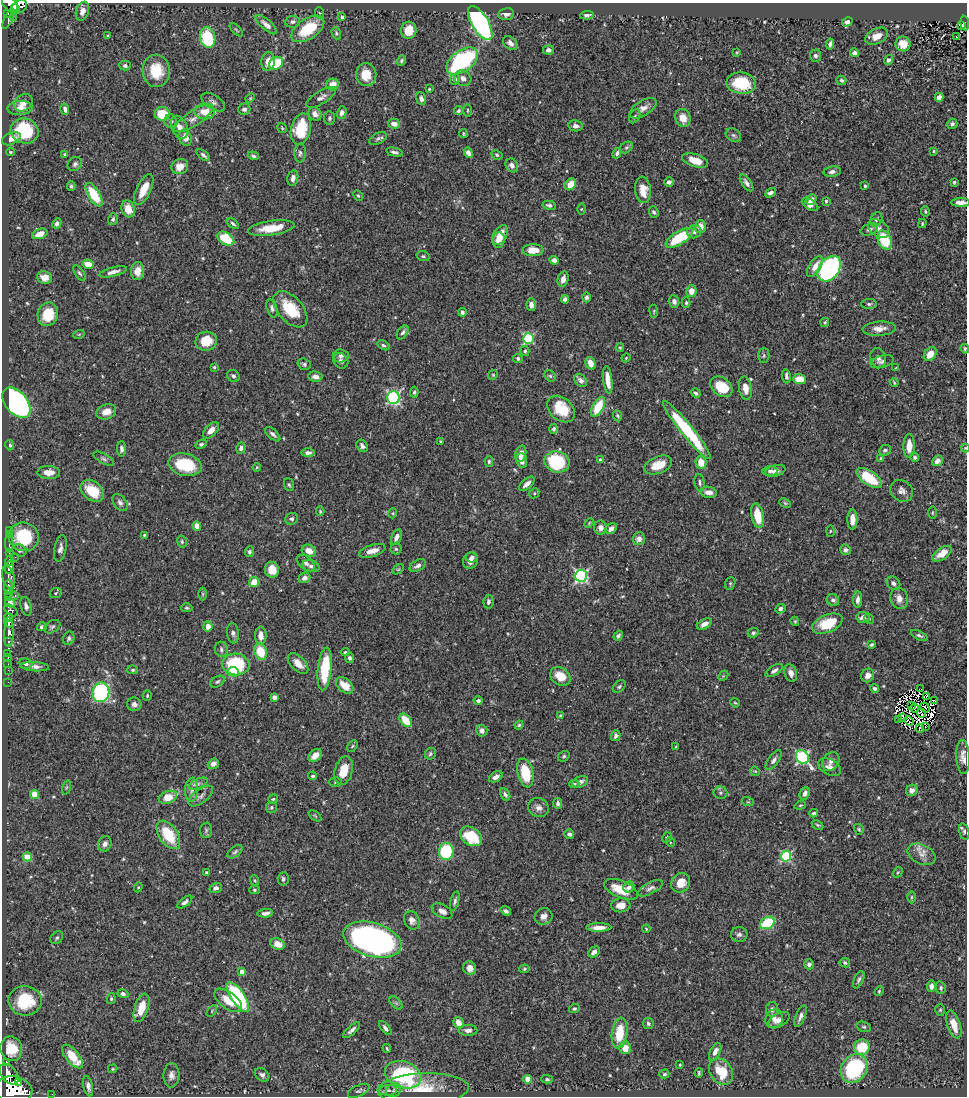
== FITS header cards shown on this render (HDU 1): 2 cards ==
NAXIS1  =                  965
NAXIS2  =                 1094

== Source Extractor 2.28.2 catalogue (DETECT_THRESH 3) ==
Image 965 x 1094 px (HDU 1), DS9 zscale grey, 1 PNG px = 1 image px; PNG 969 x 1098 px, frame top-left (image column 1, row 1094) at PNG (2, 3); each listed source drawn as its Kron ellipse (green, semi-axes under 4 px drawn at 4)
Background 0.45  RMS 0.021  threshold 0.0622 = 3 sigma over >= 5 px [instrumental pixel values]
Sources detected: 556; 6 with non-positive FLUX_AUTO (blend fragments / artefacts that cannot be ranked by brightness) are neither listed nor drawn; of the other 550, the 500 brightest by FLUX_AUTO listed and drawn (50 fainter detections omitted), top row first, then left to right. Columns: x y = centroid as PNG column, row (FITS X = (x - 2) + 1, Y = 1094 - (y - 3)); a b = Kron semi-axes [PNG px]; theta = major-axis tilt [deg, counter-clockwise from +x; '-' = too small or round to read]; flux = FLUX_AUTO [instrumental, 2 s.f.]
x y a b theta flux
10 4 9 6 -37 380
19 7 8 6 31 350
15 9 5 3 - 170
82 11 9 6 73 9.3
8 13 3 2 - 46
320 13 6 3 -69 1.5
506 14 8 6 9 6.5
587 15 7 4 7 4
342 17 4 3 - 2.2
13 18 2 2 - 4.4
8 19 11 3 65 130
293 22 7 6 - 4.2
847 22 5 4 - 4.3
480 23 19 8 -59 360
965 23 7 4 -84 71
266 25 13 5 -40 8.1
962 25 4 2 - 16
308 29 19 10 33 61
236 30 8 3 -45 1.8
409 30 8 7 - 23
336 33 6 4 -72 2.4
108 36 3 3 - 1.7
877 36 12 7 25 14
956 37 3 2 - 2.4
208 38 10 7 -78 78
510 43 8 5 -43 6.2
830 44 5 3 - 4
903 44 7 7 - 16
548 50 5 4 - 5.7
737 52 3 3 - 1.4
854 53 4 4 - 4.7
815 56 6 5 - 4.5
401 60 5 4 - 2.2
888 60 5 4 - 3.6
268 61 9 6 83 14
462 61 18 10 37 220
276 63 7 6 - 50
125 65 5 5 - 3.4
156 71 16 13 -87 37
366 74 11 10 - 23
463 78 9 7 -26 6.2
455 79 6 5 - 2.9
841 80 5 4 - 2.4
741 83 15 10 -7 50
333 84 6 5 - 17
429 89 3 3 - 1.7
321 97 17 6 32 7.5
939 97 4 4 - 8.6
250 98 5 4 - 1.4
421 99 6 4 -68 5.5
213 102 13 7 -34 5.8
23 103 10 8 37 8.8
20 108 12 7 2 11
643 108 15 7 32 9.7
65 109 6 4 -75 4.1
244 109 6 6 - 4.2
468 110 6 3 90 1.5
458 111 4 4 - 2.5
205 112 10 7 -3 21
342 113 6 5 - 4.7
162 114 7 7 - 38
315 114 7 6 - 7.7
635 116 7 5 61 2.5
194 118 22 7 33 14
329 118 7 5 -84 3
683 118 9 7 -69 16
171 121 7 6 - 4.1
394 124 6 5 - 9.7
952 124 5 5 - 4
576 126 7 5 -10 5.1
179 127 12 7 -65 10
282 128 5 3 - 1.5
301 129 16 10 77 60
25 131 14 12 -22 75
463 134 4 2 - 1.3
733 135 8 6 -32 3.3
185 138 8 6 -69 13
378 138 9 5 27 4
11 139 10 6 24 9
626 147 7 5 33 2.9
934 151 3 3 - 1.5
10 152 4 3 - 1.6
394 152 8 4 -13 4.2
300 153 9 6 89 4
468 153 5 4 - 6.6
617 153 5 3 - 3.1
65 154 4 3 - 1.8
203 155 8 3 -39 3.6
497 155 6 4 -29 2.2
253 156 5 4 - 2.7
695 160 13 6 -19 20
75 164 8 6 40 3.8
512 165 7 6 - 6.4
180 167 8 7 - 16
832 172 8 5 10 5
293 178 8 5 78 6.1
669 182 5 5 - 4.4
954 182 3 3 - 2.2
747 183 9 4 -55 5.4
570 184 6 5 - 20
71 186 4 4 - 2.3
865 186 3 3 - 1.8
144 190 17 7 64 25
643 190 13 8 -83 18
770 193 5 4 - 4.9
94 195 13 6 -59 51
358 196 6 4 -61 1.8
811 200 6 5 - 8.6
826 201 4 4 - 2.2
961 203 9 4 0 8
549 205 7 4 -11 4.2
810 205 9 5 -32 11
128 209 8 6 -72 17
581 209 6 4 89 1.7
925 211 5 4 - 1.9
654 212 6 4 -68 3.1
113 219 6 5 - 3
876 219 7 5 63 3.7
57 223 5 4 - 4.6
922 223 4 3 - 1.5
233 224 6 4 -38 3.1
700 227 6 6 - 14
271 228 23 7 8 30
878 228 12 8 -34 8.4
869 229 9 5 22 4.4
694 232 7 6 - 4.4
40 234 8 5 19 12
500 235 11 6 59 21
679 238 15 6 32 77
226 239 9 6 -31 53
498 240 8 6 84 12
885 240 10 6 -66 51
533 250 10 6 0 19
423 256 6 5 - 2.6
554 260 5 4 - 5.9
88 264 5 4 - 15
815 267 12 6 57 13
829 269 14 10 51 310
137 271 9 6 85 13
113 272 14 4 15 7.8
79 273 9 4 -55 2.6
45 277 7 6 - 15
563 279 8 5 76 8.8
691 291 6 5 - 11
587 297 5 4 - 3.3
565 299 4 4 - 4
674 301 6 5 - 4.7
686 303 5 4 - 2.4
869 304 8 5 0 3.3
531 305 6 4 -86 5.8
272 308 9 5 -73 3.8
290 309 21 12 -49 51
654 311 6 3 -84 1.5
462 312 4 4 - 3.8
48 314 12 10 75 42
825 322 5 4 - 1.9
879 329 17 7 3 11
403 332 8 5 56 3.3
79 334 6 3 19 1.6
528 338 5 5 - 130
206 341 11 9 11 25
383 345 6 4 -30 3
620 348 4 4 - 1.5
965 349 5 3 - 2.1
525 351 5 4 - 2.4
930 354 8 5 54 18
341 356 8 6 -6 4.2
764 356 7 5 89 2.5
518 358 5 4 - 2.8
626 358 4 3 - 1.5
878 358 10 8 -77 6.2
341 361 8 7 - 4.9
882 362 12 6 16 4.6
590 363 6 5 - 14
304 364 7 5 -19 3.1
214 367 4 4 - 1.7
896 368 3 3 - 1.5
493 375 5 4 - 1.7
233 376 6 5 - 4
550 376 6 5 - 2.6
786 376 7 4 -82 3.7
315 377 7 5 -6 7.6
799 379 6 5 - 21
581 380 7 5 -44 5.2
608 380 14 4 -83 17
894 383 4 3 - 1.6
721 387 12 8 -37 43
745 388 12 6 -80 14
414 392 5 4 - 2.6
696 393 5 4 - 3
393 397 6 6 - 220
16 403 17 11 -50 450
598 407 11 5 62 44
561 409 15 11 -42 46
106 412 10 7 20 15
618 416 5 4 - 2
554 429 5 4 - 2.9
211 430 10 5 46 11
687 430 37 6 -51 120
273 434 9 4 -43 4.5
440 441 3 3 - 1.4
201 444 6 4 26 2.7
10 445 5 4 - 3.5
362 446 6 5 - 4.4
909 446 12 5 88 18
241 448 5 4 - 5.6
965 448 4 4 - 1.5
121 449 7 4 -89 4.1
885 450 6 5 - 2.9
308 453 7 4 1 4.2
521 454 8 5 75 12
915 457 4 4 - 3
880 458 4 3 - 1.5
104 459 11 5 -28 3.8
600 460 4 3 - 2.5
489 461 5 4 - 2.6
522 461 7 5 -83 7.4
937 461 6 5 - 6.9
557 462 12 10 -17 83
701 462 6 5 - 21
185 465 17 11 -13 61
658 465 14 8 21 25
257 467 4 4 - 1.5
770 471 7 5 1 3.3
775 471 10 5 14 6.9
49 472 11 6 -1 17
869 478 14 7 -35 57
699 482 8 5 -82 3.4
527 484 9 5 41 8.3
289 485 6 5 - 2.5
92 491 13 9 -38 42
902 491 12 10 -37 7.9
708 492 9 5 -9 11
534 493 5 5 - 2.2
120 503 9 6 -54 5.2
785 503 6 4 -26 1.8
320 511 5 4 - 1.4
393 513 5 3 - 1.4
932 513 6 3 89 1.4
757 515 12 6 -79 31
291 519 7 5 18 3.4
852 519 10 5 89 13
589 523 5 3 - 1.5
197 526 4 4 - 11
600 528 7 6 - 8.9
611 529 6 5 - 8.7
9 531 3 3 - 38
830 531 5 3 - 1.4
9 534 3 2 - 52
144 535 4 4 - 1.7
24 537 15 14 - 73
396 537 8 5 64 7.5
639 539 6 6 - 8.2
182 542 6 4 -77 2.3
9 543 9 3 -88 420
60 548 13 6 79 6.6
396 549 5 5 - 2.6
20 550 7 6 - 3.5
845 550 5 5 - 3.2
309 551 7 6 - 14
372 551 13 6 16 13
249 552 5 4 - 3.2
9 553 4 3 - 220
942 554 11 6 35 17
15 557 2 2 - 13
472 557 5 5 - 4.4
9 561 5 3 - 250
470 561 8 7 - 7.8
306 563 10 6 -39 5.5
311 566 9 6 -17 4.9
418 566 9 5 30 5.6
9 568 6 4 79 900
398 569 6 4 29 1.8
272 570 8 7 - 20
581 576 6 6 - 250
9 578 12 6 -74 380
304 578 6 5 - 5.5
254 582 5 5 - 20
730 583 6 5 - 2.2
893 583 7 5 -42 4
8 586 6 4 -89 310
56 593 6 5 - 2
8 594 4 3 - 70
203 594 6 4 -90 1.9
15 596 3 2 - 20
8 598 3 3 - 170
899 598 10 9 - 11
833 600 6 5 - 4
858 600 8 4 86 5.7
488 602 7 5 82 4
10 603 5 4 - 200
26 606 9 5 -75 4.9
187 608 6 4 1 2.3
780 609 5 4 - 3.3
11 610 8 4 -39 240
8 617 4 4 - 220
863 617 7 5 -8 8.2
869 619 5 4 - 2.1
795 621 5 3 - 1.6
9 622 5 3 - 420
704 624 8 4 28 6.7
827 624 16 8 22 46
208 626 5 4 - 11
42 627 5 4 - 3.9
52 627 9 6 31 3.3
233 633 10 6 -84 4.3
753 633 6 4 23 3.3
9 634 13 5 88 1000
919 635 9 4 -25 3.3
261 636 9 6 -90 13
618 636 5 4 - 3
69 638 7 5 67 3.1
9 642 4 3 - 46
871 645 4 3 - 2.1
221 649 7 6 - 3.7
261 652 8 6 -71 39
345 652 4 4 - 1.9
8 653 2 2 - 8
8 658 3 2 - 30
350 658 5 4 - 4.2
26 663 6 5 - 4.3
298 663 13 7 -45 14
8 664 2 2 - 9
236 664 14 11 -6 83
35 667 14 4 -4 6.5
325 669 21 7 84 56
8 670 2 2 - 7
133 670 5 4 - 2.3
774 671 10 5 32 4.6
233 672 5 5 - 35
791 673 9 6 -71 8.6
868 675 7 6 - 7.8
560 676 11 8 -38 23
723 676 6 4 45 1.8
8 682 2 2 - 7.2
217 682 8 5 30 3.1
345 685 10 6 -40 22
619 687 7 5 40 2.8
875 688 4 4 - 3
921 689 2 2 - 1.4
101 692 10 8 73 200
147 696 5 4 - 1.6
926 696 3 2 - 2.1
274 697 4 4 - 4.5
934 700 3 3 - 3.8
478 701 4 4 - 3.2
735 703 5 4 - 1.5
134 704 7 6 - 6.7
912 705 3 2 - 1.7
925 707 5 2 - 1.7
915 708 5 2 - 1.8
922 713 4 3 - 1.5
561 715 3 3 - 1.7
902 717 4 2 - 1.7
898 719 4 2 - 2.5
406 720 7 5 -51 27
909 721 5 3 - 2
519 725 4 4 - 2.1
925 727 3 2 - 1.6
920 729 4 2 - 1.5
482 730 6 5 - 5.5
616 736 5 4 - 4.3
352 746 6 4 60 2.2
676 747 3 3 - 1.7
430 754 6 5 - 2.7
315 755 8 5 41 12
564 756 6 5 - 2.4
802 757 7 6 - 250
963 757 17 7 -87 9.7
774 760 11 5 54 5.4
831 762 10 8 54 7.1
213 764 6 5 - 6.1
830 767 12 7 -27 8
344 771 15 9 74 28
755 771 5 4 - 1.4
525 773 15 7 -77 56
313 776 4 3 - 1.9
496 777 7 5 31 6.3
336 782 6 5 - 2.2
580 782 8 5 25 6.2
198 784 10 5 23 5
574 784 5 4 - 1.7
66 787 7 3 71 1.9
191 790 12 6 87 7.4
912 790 6 5 - 8.4
720 793 7 6 - 3.3
805 793 6 5 - 5.2
34 794 4 4 - 35
505 794 7 4 -60 3.7
201 796 14 7 37 6.7
168 797 9 6 21 28
273 799 5 4 - 1.8
748 802 6 4 -17 1.6
558 803 5 4 - 3.5
800 805 6 4 20 1.8
271 807 5 5 - 2.5
538 808 10 9 - 8.3
814 813 4 3 - 2.2
315 816 7 3 -37 1.6
817 825 6 4 -27 2
859 829 6 4 -56 2.3
206 830 7 6 - 2.6
964 831 8 5 -73 3
569 834 5 4 - 4
168 835 16 9 -56 49
471 836 12 8 -34 62
667 837 5 4 - 2
670 842 5 3 - 1.4
105 844 8 6 70 6
446 851 9 7 83 85
235 852 8 5 38 3
922 854 15 9 -26 12
786 856 5 5 - 130
27 857 4 4 - 39
207 872 4 3 - 2.3
898 872 5 4 - 2
283 879 7 5 85 2.9
254 880 5 3 - 1.3
681 883 10 9 - 19
138 887 5 4 - 1.6
629 887 6 5 - 4.8
216 888 6 5 - 4.7
650 888 14 5 28 5.4
621 889 18 8 -22 31
254 890 5 4 - 2
911 897 6 4 89 1.9
455 901 10 4 74 3.3
185 902 9 4 38 4.5
621 905 9 7 5 12
442 911 11 6 -28 7.5
506 911 5 4 - 4.6
265 913 8 3 6 4.9
544 916 9 8 - 9.2
412 920 9 7 -67 7.8
767 923 8 5 31 79
599 927 12 4 1 12
646 929 4 3 - 1.4
739 934 8 7 - 4.9
57 938 7 5 45 3
372 940 30 16 -16 640
278 944 7 5 -24 14
594 952 6 5 - 6.1
845 963 5 4 - 2.6
809 964 5 4 - 4.1
470 968 7 6 - 10
524 969 5 4 - 1.7
242 972 4 4 - 12
859 980 9 5 66 3.7
931 986 6 4 87 6.3
941 988 6 5 - 2.7
879 991 5 3 - 1.6
123 994 5 4 - 4.1
238 997 17 7 -56 160
111 999 5 4 - 2.1
228 1000 16 8 -36 24
25 1001 16 15 - 60
396 1003 8 4 -45 2.5
141 1008 15 7 72 27
574 1009 5 4 - 2.2
772 1009 7 6 - 5.5
940 1010 6 5 - 1.9
212 1011 6 3 54 1.5
800 1016 11 5 68 6.5
774 1019 9 8 - 7.1
779 1020 12 6 29 7.6
459 1023 6 5 - 16
648 1023 5 5 - 2.7
954 1024 14 6 -72 22
864 1027 7 5 -18 2.6
385 1028 8 4 -48 4.1
352 1030 11 4 42 4.9
468 1030 9 5 0 5.9
620 1033 15 7 82 38
862 1047 8 7 - 48
387 1048 4 3 - 1.6
625 1048 6 6 - 17
11 1049 12 10 -69 34
715 1052 9 5 63 7.8
72 1056 14 6 -50 40
6 1062 3 3 - 130
680 1065 4 3 - 1.6
854 1068 15 12 54 140
113 1069 5 4 - 1.6
721 1071 14 11 -53 39
699 1073 4 2 - 1.8
9 1074 12 7 -50 1800
664 1074 5 3 - 1.9
171 1075 12 8 90 7.4
262 1075 8 6 -38 4.5
403 1075 19 13 -18 180
528 1079 4 4 - 24
547 1079 6 4 -2 2.4
18 1083 4 3 - 260
88 1086 10 4 -78 5.5
423 1089 45 15 2 45
14 1090 19 14 -7 5800
388 1090 9 5 4 4.2
394 1090 8 6 35 4.2
359 1091 12 5 25 3.8
52 1094 2 2 - 4.9
At the frame edge (FLAGS 8, measured only in part): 6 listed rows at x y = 10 4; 965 23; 961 203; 965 349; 965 448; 14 1090
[50 fainter detections neither listed nor drawn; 6 non-positive-flux detections neither listed nor drawn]